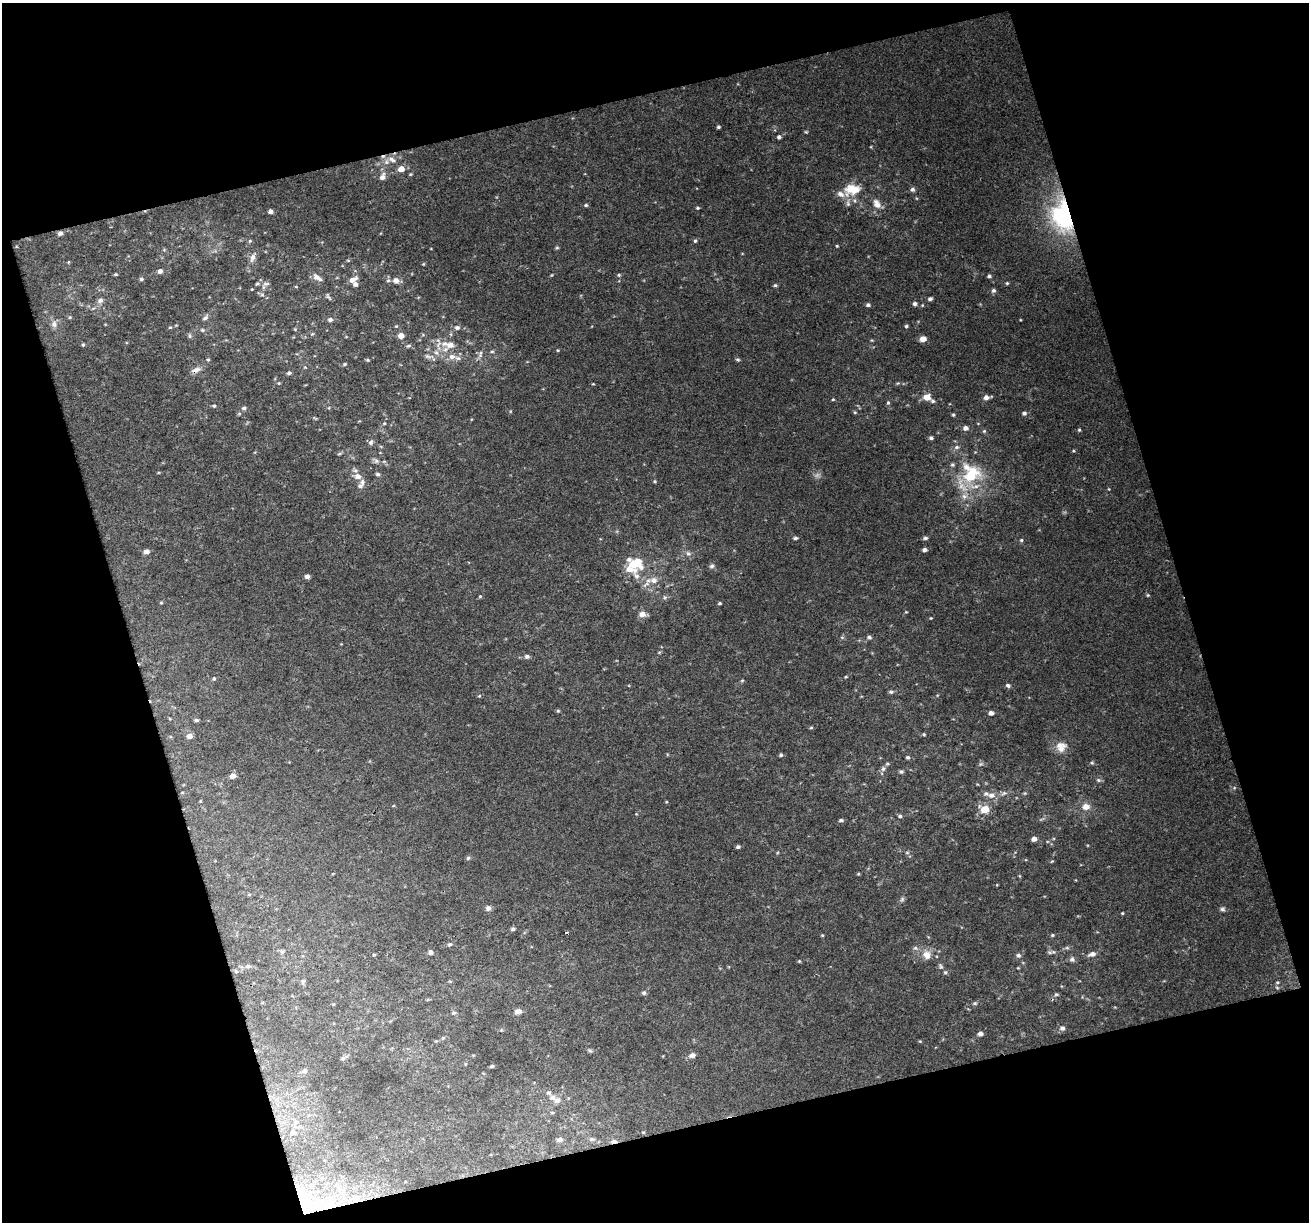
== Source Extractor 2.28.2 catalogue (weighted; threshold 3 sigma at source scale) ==
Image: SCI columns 2977-4283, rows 2147-3366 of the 5228 x 5035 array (HDU 1 of 3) = the unmasked area's bounding box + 8 px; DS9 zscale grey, full resolution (1 PNG px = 1 image px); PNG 1311 x 1224 px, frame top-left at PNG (2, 3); no overlay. Shown black and unused: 35% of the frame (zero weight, under 2 of 3 exposures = <1% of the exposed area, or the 3 px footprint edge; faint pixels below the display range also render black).
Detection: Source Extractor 2.28.2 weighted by HDU 2 'WHT'. Background 0.0319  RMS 0.0067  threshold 0.0299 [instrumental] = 3 sigma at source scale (4.5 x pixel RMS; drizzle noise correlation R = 1.50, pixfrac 1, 0.0396/0.0396 arcsec/px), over >= 5 px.
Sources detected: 223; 3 too faint to see at this stretch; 1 inside a brighter object's white glare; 1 cosmic-ray / hot-pixel residue — not listed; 18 inside a brighter listed object's ellipse — not listed separately; the other 200 listed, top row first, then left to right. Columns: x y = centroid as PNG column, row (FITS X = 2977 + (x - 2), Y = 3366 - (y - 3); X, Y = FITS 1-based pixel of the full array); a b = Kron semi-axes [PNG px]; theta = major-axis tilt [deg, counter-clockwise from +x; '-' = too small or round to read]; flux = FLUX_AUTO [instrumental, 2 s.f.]
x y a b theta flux
718 127 4 4 - 1
806 132 4 4 - 0.69
779 137 5 4 - 1.7
392 160 13 7 -26 4
401 169 6 5 - 5.8
410 174 4 4 - 0.7
382 177 9 7 67 3.5
912 189 5 5 - 1.8
852 190 23 14 9 15
877 204 14 9 -63 5.2
586 205 5 4 - 1.1
698 208 4 3 - 0.86
271 211 4 4 - 2.6
1063 215 33 22 -82 80
60 233 4 4 - 2.7
695 241 5 4 - 1
837 246 4 3 - 0.64
557 248 6 4 0 0.79
252 257 14 6 71 3.2
348 260 5 3 - 0.56
69 262 5 3 - 0.56
160 271 5 4 - 2.6
115 274 4 3 - 0.78
551 275 5 3 - 0.55
619 275 5 4 - 0.96
989 276 5 4 - 1.4
317 277 12 6 -34 3.7
141 279 5 4 - 1.2
352 280 10 5 29 3.8
388 280 6 5 - 1.2
396 280 6 6 - 3.8
1007 283 4 4 - 0.84
266 284 10 5 11 2
355 284 5 5 - 2.4
775 285 5 4 - 1
296 287 4 3 - 0.51
993 290 6 6 - 1.6
262 295 6 4 0 1
328 297 11 3 -52 1.1
930 299 5 4 - 1.6
100 300 8 6 41 2.6
915 304 5 5 - 1.8
868 305 5 4 - 1.5
70 317 5 3 - 0.64
205 318 8 5 33 1.9
330 320 6 5 - 1.8
54 324 9 8 - 3.2
396 326 4 4 - 0.57
906 326 4 4 - 0.91
170 327 5 3 - 0.67
457 327 6 5 - 2
295 329 4 4 - 0.57
202 330 6 5 - 1.2
312 334 5 4 - 0.71
190 336 7 5 -74 1.2
401 336 6 6 - 3.9
923 339 5 5 - 6.3
83 345 4 4 - 0.9
450 345 13 9 7 6.1
408 346 6 4 16 1.1
558 350 4 4 - 0.62
492 351 6 4 0 0.82
436 353 7 6 - 2.1
480 354 11 5 79 2.2
429 357 19 5 -18 2.9
452 357 10 9 - 4.7
738 359 6 4 -38 1
208 360 5 4 - 0.79
368 360 5 4 - 0.82
344 364 5 4 - 0.87
196 370 14 7 17 3.7
289 373 5 4 - 1.4
279 383 4 4 - 0.66
898 383 5 4 - 0.76
593 384 3 3 - 0.52
927 397 7 6 - 6.4
986 397 6 6 - 3
833 399 4 4 - 0.7
933 401 5 4 - 1.2
888 403 5 4 - 1
214 406 5 4 - 1
244 408 6 5 - 1.5
855 412 5 4 - 0.76
1024 413 6 5 - 1.7
953 415 4 3 - 0.85
384 423 4 4 - 0.66
965 428 6 5 - 2.7
1079 430 4 4 - 0.82
984 431 5 5 - 0.93
931 438 4 4 - 1.4
371 442 7 6 - 1.7
957 447 7 5 15 1.8
1073 451 4 4 - 0.72
339 454 7 3 19 0.88
376 461 6 6 - 1.7
952 465 5 5 - 1.2
378 474 6 5 - 1.3
971 475 25 18 41 30
358 476 9 7 -15 4
655 481 5 4 - 0.79
360 486 10 7 33 2.3
795 538 5 4 - 1.4
925 538 5 4 - 1.4
1021 540 5 5 - 0.95
924 550 5 4 - 2
146 552 6 5 - 3.2
688 553 8 7 - 2.4
635 563 19 16 60 18
712 566 7 6 - 1.6
307 576 5 4 - 2.5
654 580 12 9 -1 5.5
1148 595 5 4 - 0.75
480 596 5 4 - 0.8
161 603 5 3 - 0.6
720 603 4 3 - 0.93
906 612 4 3 - 0.55
642 614 7 6 - 4.4
931 618 4 4 - 0.57
869 637 6 5 - 1.5
527 656 6 5 - 1.9
846 677 4 3 - 0.63
214 678 5 4 - 0.98
742 680 5 3 - 0.69
1008 685 6 5 - 1.5
891 692 6 5 - 1.5
479 696 5 4 - 0.69
558 711 5 4 - 0.82
991 713 5 4 - 2.6
196 720 5 3 - 1.3
811 728 5 3 - 0.8
924 734 4 3 - 0.7
189 736 5 4 - 4.6
1061 749 18 8 40 5.1
781 755 5 4 - 1.1
908 757 5 4 - 1.1
1092 763 5 5 - 0.84
883 769 7 6 - 1.9
901 772 5 4 - 1.2
232 776 5 5 - 4.2
1098 780 7 5 -21 1.3
1234 788 5 3 - 0.75
1004 793 10 5 24 2
1025 793 6 3 17 0.78
991 795 9 7 0 4
1086 807 10 9 - 5.1
985 809 7 5 -13 14
900 816 5 5 - 1.1
841 820 5 4 - 1.4
1034 839 5 4 - 2.9
738 847 5 4 - 1.3
907 853 6 4 0 0.93
468 858 5 5 - 1.1
858 874 4 3 - 0.64
1020 876 5 3 - 0.56
902 899 7 5 47 1.3
488 908 7 7 - 2.2
1222 909 7 6 - 1.5
1122 913 3 3 - 0.65
513 929 4 4 - 1.6
822 935 4 3 - 0.65
1052 935 5 4 - 0.82
450 944 5 4 - 1.2
915 948 6 5 - 1.4
282 952 6 5 - 1.2
430 952 5 5 - 2.2
1053 952 9 6 11 1.8
1092 954 9 5 19 3.1
927 955 11 10 - 6.2
1018 955 6 5 - 1.7
1072 959 7 6 - 2
799 961 4 4 - 0.66
248 966 7 5 13 1.7
941 966 8 5 -69 1.4
236 971 5 4 - 0.97
303 981 6 5 - 1.3
1277 982 6 4 19 0.89
644 993 6 5 - 1.3
1056 994 6 5 - 1.2
975 1003 6 5 - 1.2
518 1011 8 6 5 3.1
454 1013 6 4 19 1.1
1062 1028 7 6 - 2.3
501 1030 5 4 - 0.68
980 1034 5 5 - 2.6
443 1038 6 5 - 0.9
920 1041 4 4 - 0.59
590 1051 6 4 -19 0.99
692 1055 8 6 16 2.7
343 1058 6 5 - 1.3
492 1066 4 3 - 1.3
304 1071 7 6 - 2.2
548 1093 6 6 - 1.7
557 1100 8 7 - 3.5
552 1112 5 3 - 0.85
293 1132 5 4 - 1.4
643 1132 5 3 - 0.57
592 1139 9 6 -1 2.1
559 1140 8 6 8 2.7
614 1141 8 4 2 2.8
301 1195 36 13 -66 19
Overlapping masked pixels (flux is a lower limit): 5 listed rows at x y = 1063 215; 60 233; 196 370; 614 1141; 301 1195